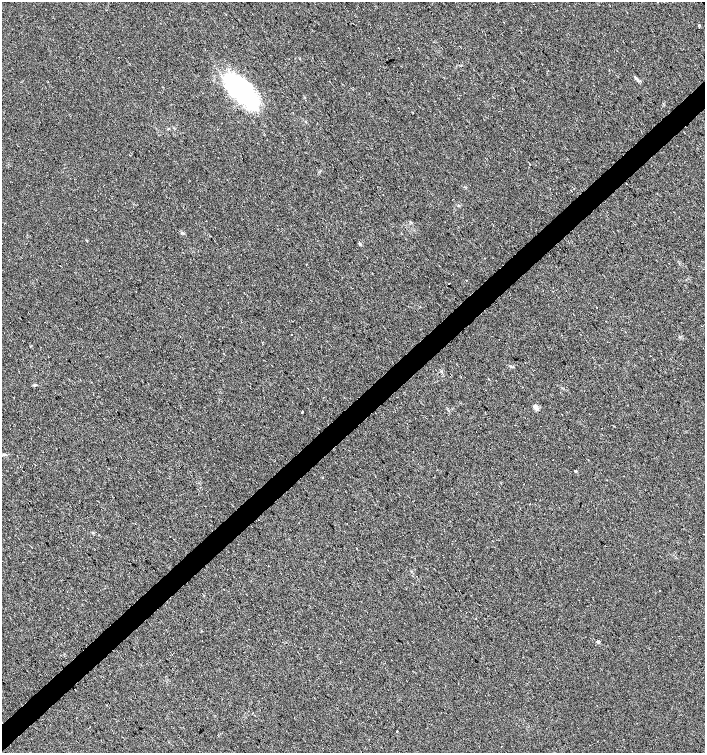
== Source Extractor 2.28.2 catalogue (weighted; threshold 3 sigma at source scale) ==
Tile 7 of 4 x 4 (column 3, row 2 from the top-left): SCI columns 3015-4420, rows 3003-4503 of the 5965 x 6004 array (HDU 1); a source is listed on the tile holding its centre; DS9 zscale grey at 2 x 2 block average (1 PNG px = mean of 2 x 2 image px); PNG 707 x 755 px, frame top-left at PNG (2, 2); no overlay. Shown black and unused: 4% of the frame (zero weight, under 2 of 3 exposures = <1% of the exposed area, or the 3 px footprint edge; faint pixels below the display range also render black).
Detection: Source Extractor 2.28.2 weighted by HDU 2 'WHT'; one run over the whole footprint, this tile lists its part. Background 0.0211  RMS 0.0055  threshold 0.0249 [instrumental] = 3 sigma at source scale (4.5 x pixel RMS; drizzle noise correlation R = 1.50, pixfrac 1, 0.0396/0.0396 arcsec/px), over >= 5 px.
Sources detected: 35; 15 cosmic-ray / hot-pixel residue — not listed; the other 20 listed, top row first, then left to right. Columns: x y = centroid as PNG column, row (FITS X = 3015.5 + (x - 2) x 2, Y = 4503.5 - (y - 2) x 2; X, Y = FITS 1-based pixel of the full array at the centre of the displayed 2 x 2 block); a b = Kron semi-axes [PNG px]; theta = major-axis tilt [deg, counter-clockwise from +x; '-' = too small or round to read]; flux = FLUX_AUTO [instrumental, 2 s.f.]
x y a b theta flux
699 25 2 2 - 0.67
636 79 6 3 -47 2.7
241 91 40 16 -44 190
306 100 2 2 - 1
109 271 2 2 - 2.6
291 334 2 2 - 3.8
34 385 5 3 - 1.4
535 407 8 4 -50 3.9
302 412 2 2 - 22
540 426 2 2 - 1.2
602 428 2 2 - 0.43
576 471 3 2 - 1.1
624 476 2 2 - 3
173 539 2 2 - 0.71
577 590 2 2 - 2.5
659 591 2 2 - 0.79
202 640 2 2 - 0.93
598 642 3 2 - 2.4
106 705 2 2 - 2.5
397 731 2 2 - 6.6
Diffuse or blended objects may show on this block-average render without a row.